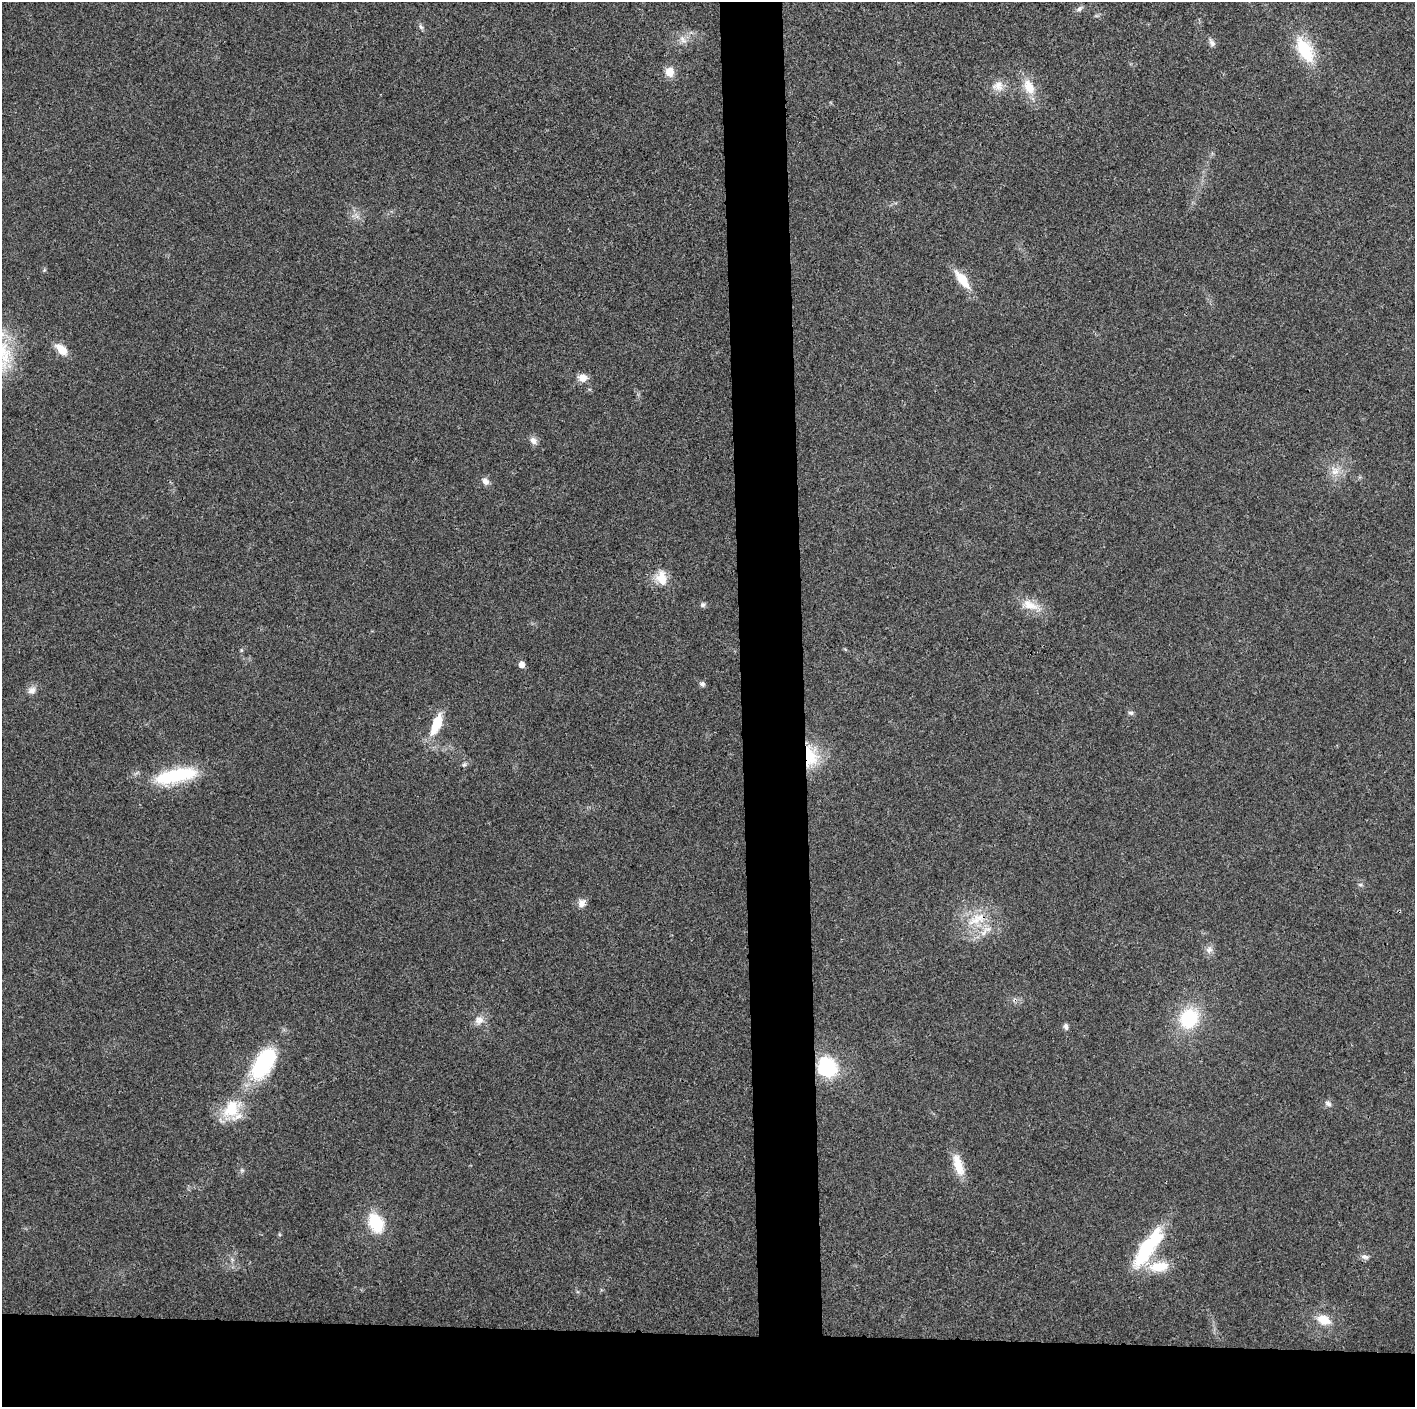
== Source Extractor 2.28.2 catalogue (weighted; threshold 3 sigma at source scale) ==
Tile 8 of 3 x 3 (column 2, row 3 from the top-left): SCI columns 1415-2827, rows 6-1410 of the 4252 x 4226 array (HDU 1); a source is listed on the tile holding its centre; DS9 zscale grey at full resolution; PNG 1417 x 1409 px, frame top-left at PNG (2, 2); no overlay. Shown black and unused: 9% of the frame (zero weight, under 3 of 4 exposures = <1% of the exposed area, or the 3 px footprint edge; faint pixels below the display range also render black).
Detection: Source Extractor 2.28.2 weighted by HDU 2 'WHT'; one run over the whole footprint, this tile lists its part. Background 0.0204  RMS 0.0055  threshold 0.025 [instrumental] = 3 sigma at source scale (4.5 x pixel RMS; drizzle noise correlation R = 1.50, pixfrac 1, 0.05/0.05 arcsec/px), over >= 5 px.
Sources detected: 44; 1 inside a brighter listed object's ellipse — not listed separately; the other 43 listed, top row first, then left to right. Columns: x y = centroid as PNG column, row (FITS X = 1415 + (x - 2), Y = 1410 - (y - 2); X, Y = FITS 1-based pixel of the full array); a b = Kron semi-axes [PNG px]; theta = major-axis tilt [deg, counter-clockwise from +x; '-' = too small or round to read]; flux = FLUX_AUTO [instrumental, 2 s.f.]
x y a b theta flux
1079 9 8 6 45 1.6
421 27 9 5 -52 1.4
683 39 13 7 -52 3.2
1212 43 12 6 -59 2
1305 50 32 16 -62 24
669 72 11 9 -79 6
998 86 14 13 - 5.5
1029 87 21 13 -64 10
962 279 25 9 -51 12
61 349 15 9 -41 7.5
582 378 11 9 -11 4.8
533 441 10 8 -48 2.8
1335 471 13 11 -68 5.6
485 481 10 7 -49 2.8
662 578 18 13 -81 9
703 605 7 7 - 1.3
1030 605 26 12 -22 9.3
241 650 5 3 - 0.65
521 664 5 5 - 4
702 684 7 6 - 1.5
32 690 11 8 35 3.2
1131 713 8 5 -16 1.3
436 724 28 10 68 15
810 756 28 17 -84 23
464 764 7 5 67 1.1
176 775 51 15 12 37
581 903 11 9 58 3.4
976 919 32 13 27 15
984 933 14 6 56 3.7
1209 950 9 9 - 2.7
1189 1018 21 18 63 31
479 1020 12 11 - 4.3
1066 1026 9 6 -73 1.6
263 1064 45 21 59 46
827 1067 24 21 -48 30
1328 1103 9 7 -42 1.9
231 1109 25 18 67 18
958 1165 30 11 -73 10
376 1223 18 12 -64 25
1148 1248 56 16 56 39
1365 1257 11 6 -11 2
1159 1267 29 13 6 14
1324 1320 16 11 -20 8.6
Overlapping masked pixels (flux is a lower limit): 1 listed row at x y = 810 756